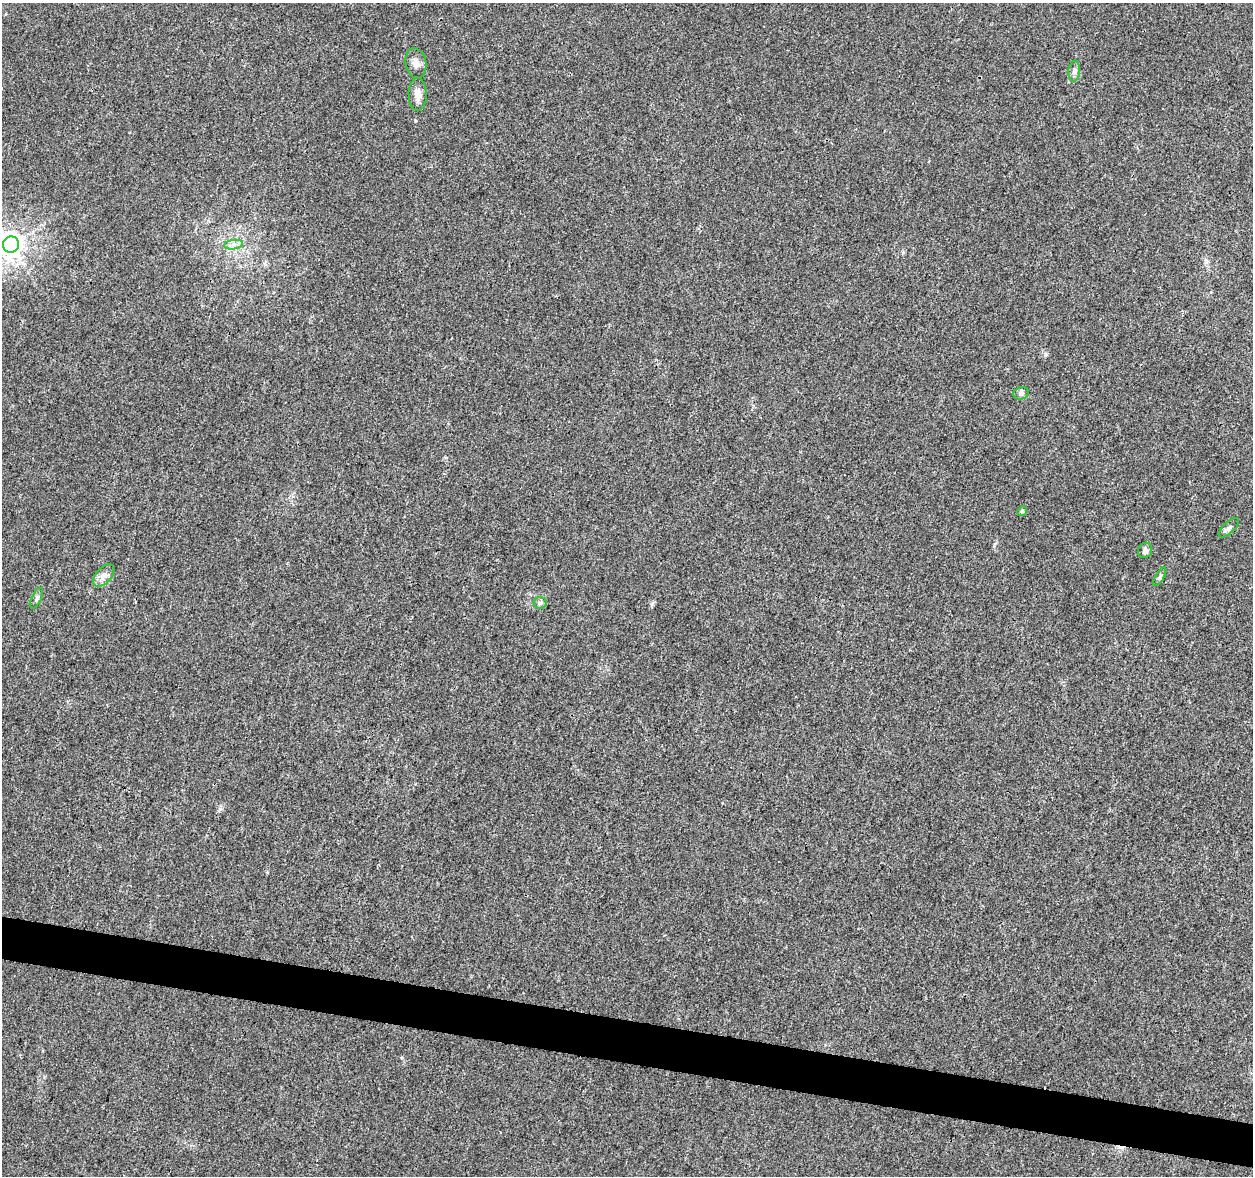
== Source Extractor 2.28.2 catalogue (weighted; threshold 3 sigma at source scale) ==
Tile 6 of 4 x 4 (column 2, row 2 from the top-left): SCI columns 1252-2502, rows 2574-3747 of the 5013 x 5207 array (HDU 1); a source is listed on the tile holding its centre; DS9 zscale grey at full resolution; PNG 1255 x 1178 px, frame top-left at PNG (2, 3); each listed source drawn as its Kron ellipse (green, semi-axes under 4 px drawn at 4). Shown black and unused: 4% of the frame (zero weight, under 3 of 4 exposures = <1% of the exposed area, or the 3 px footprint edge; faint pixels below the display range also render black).
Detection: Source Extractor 2.28.2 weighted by HDU 2 'WHT'; one run over the whole footprint, this tile lists its part. Background 0.00629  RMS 0.0027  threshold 0.0124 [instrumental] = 3 sigma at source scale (4.5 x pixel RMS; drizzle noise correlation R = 1.50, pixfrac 1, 0.0396/0.0396 arcsec/px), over >= 5 px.
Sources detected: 14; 1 cosmic-ray / hot-pixel residue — neither listed nor drawn; the other 13 listed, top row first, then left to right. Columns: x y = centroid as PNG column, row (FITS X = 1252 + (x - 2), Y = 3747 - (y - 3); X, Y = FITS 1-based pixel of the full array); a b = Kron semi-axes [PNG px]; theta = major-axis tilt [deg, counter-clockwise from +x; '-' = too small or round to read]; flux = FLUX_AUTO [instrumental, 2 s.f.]
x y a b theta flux
416 63 15 10 -79 1.9
1074 71 10 5 85 0.85
418 94 16 9 -89 2.3
11 244 8 8 - 290
234 245 9 4 8 1.1
1021 393 8 6 17 0.78
1022 511 5 4 - 0.39
1229 528 13 5 43 0.89
1145 550 8 7 - 0.95
104 576 13 7 48 1.7
1160 577 10 4 58 0.54
36 598 11 4 65 0.7
540 603 6 6 - 0.61
Isophote crosses this tile's border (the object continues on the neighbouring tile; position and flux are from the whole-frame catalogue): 1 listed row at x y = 11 244
Unlisted compact peaks at least as high as the median listed source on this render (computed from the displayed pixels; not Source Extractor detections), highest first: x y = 652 604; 220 809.